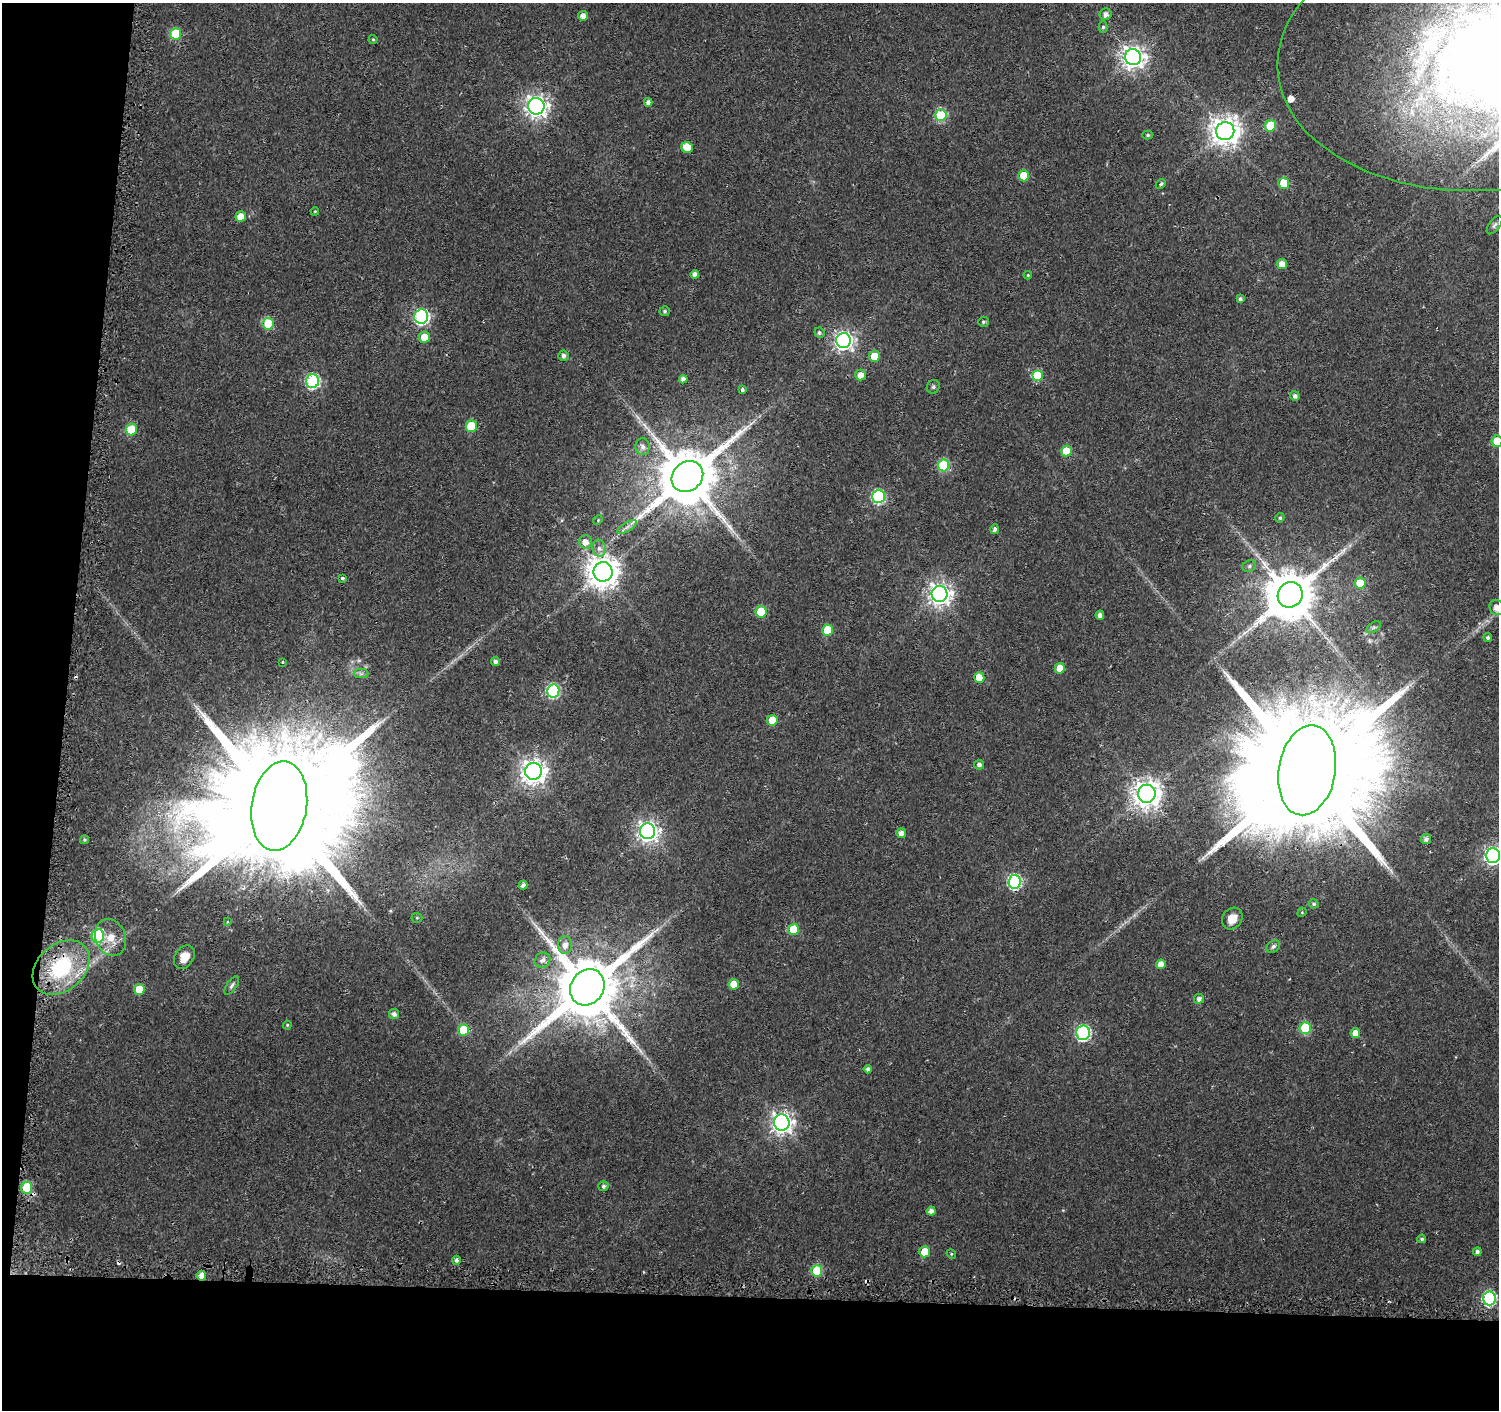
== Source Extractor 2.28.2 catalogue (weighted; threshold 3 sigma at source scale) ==
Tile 7 of 3 x 3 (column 1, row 3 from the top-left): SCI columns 121-1617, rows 1365-2772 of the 4662 x 5899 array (HDU 1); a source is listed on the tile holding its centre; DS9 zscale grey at full resolution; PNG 1501 x 1412 px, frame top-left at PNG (2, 3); each listed source drawn as its Kron ellipse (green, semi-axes under 4 px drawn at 4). Shown black and unused: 12% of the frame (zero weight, under 2 of 3 exposures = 3% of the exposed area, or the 3 px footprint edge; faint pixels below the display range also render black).
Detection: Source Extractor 2.28.2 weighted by HDU 2 'WHT'; one run over the whole footprint, this tile lists its part. Background 0.0177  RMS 0.0033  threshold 0.0147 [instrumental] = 3 sigma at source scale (4.5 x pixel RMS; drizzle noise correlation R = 1.50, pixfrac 1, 0.0396/0.0396 arcsec/px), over >= 5 px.
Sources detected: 132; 2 inside a brighter object's white glare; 3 cosmic-ray / hot-pixel residue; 2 long thin detections or spike segments (spike, bleed or trail) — neither listed nor drawn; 2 inside a brighter listed object's ellipse — not listed separately; the other 123 listed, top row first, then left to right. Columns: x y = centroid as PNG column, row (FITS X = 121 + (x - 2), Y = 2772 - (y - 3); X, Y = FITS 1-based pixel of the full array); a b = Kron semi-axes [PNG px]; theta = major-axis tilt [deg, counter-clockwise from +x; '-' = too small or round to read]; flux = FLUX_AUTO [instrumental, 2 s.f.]
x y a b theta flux
1106 14 6 6 - 1.6
583 16 5 5 - 2.1
1103 27 5 4 - 0.63
176 34 6 5 - 15
373 39 4 4 - 0.34
1133 57 8 8 - 240
1482 59 204 132 3 580
648 102 4 4 - 1.4
536 106 8 8 - 200
941 115 6 5 - 22
1270 126 6 5 - 12
1225 131 9 9 - 420
1148 135 5 4 - 0.62
687 147 6 5 - 7
1024 176 5 5 - 9
1284 183 5 5 - 8.4
1161 184 5 3 - 0.66
315 211 4 3 - 0.29
241 216 5 5 - 4.5
1494 225 11 5 53 0.89
1282 264 5 5 - 3.4
695 275 4 4 - 1.9
1028 275 4 4 - 0.32
1240 299 4 3 - 0.81
665 311 5 5 - 0.63
421 317 7 7 - 68
983 322 5 5 - 0.57
268 324 6 5 - 15
819 333 5 5 - 0.72
424 337 6 5 - 4.7
843 341 7 7 - 140
563 356 5 5 - 1.1
874 356 5 5 - 7.8
860 375 5 5 - 2.4
1037 375 5 5 - 14
683 379 4 4 - 1.5
313 381 7 6 - 55
933 387 7 6 - 0.71
742 389 4 3 - 1.4
1295 396 5 4 - 1.1
471 426 6 5 - 13
131 429 6 5 - 12
1497 441 5 5 - 9.9
643 447 8 7 - 1.3
1066 451 5 5 - 9.2
943 465 6 5 - 23
687 476 17 14 41 2800
878 496 7 6 - 43
1280 518 5 4 - 0.59
598 520 5 4 - 0.37
627 527 11 4 32 1.3
995 529 5 4 - 0.93
585 542 6 6 - 2.6
599 548 8 6 -81 1.6
1249 566 7 5 24 0.73
603 572 9 9 - 580
342 578 3 3 - 1.8
1360 583 5 5 - 8.5
939 594 8 8 - 220
1290 595 13 12 - 1800
1497 607 8 7 - 2.7
761 612 6 5 - 13
1100 615 4 4 - 1.7
1374 627 8 4 31 0.74
828 630 5 5 - 9
1488 638 4 4 - 0.68
283 662 3 3 - 0.51
495 662 4 4 - 1.1
1060 668 5 5 - 4.3
361 674 7 4 0 0.79
979 677 5 5 - 5.5
553 691 6 6 - 39
772 720 5 5 - 6
979 765 5 5 - 1.1
1307 770 45 28 80 22000
533 771 8 8 - 290
1147 794 9 9 - 400
279 806 45 27 81 22000
648 831 8 7 - 190
901 833 5 5 - 2
1426 839 5 5 - 1.2
85 840 4 4 - 0.51
1493 856 7 7 - 110
1014 882 7 6 - 48
523 885 4 4 - 1.3
1314 904 5 4 - 0.73
1302 912 5 4 - 0.36
417 918 5 5 - 0.45
1232 919 11 9 53 3.4
228 922 4 3 - 0.37
794 929 6 5 - 10
98 936 7 6 - 33
111 937 19 15 -67 5.8
565 945 9 7 86 2.2
1273 946 7 5 34 0.97
184 957 13 9 58 3.7
542 960 8 7 - 1.6
1161 964 5 4 - 2.8
61 967 32 23 42 31
734 984 5 5 - 4.6
232 985 11 5 56 0.95
587 987 19 16 54 3600
139 989 5 5 - 6.4
1199 999 5 5 - 1.5
394 1014 5 5 - 1.3
287 1025 4 4 - 0.33
1305 1028 6 5 - 16
464 1030 5 5 - 10
1083 1033 7 7 - 58
1355 1033 5 4 - 3.1
868 1069 4 4 - 0.99
782 1123 8 8 - 200
603 1186 5 5 - 0.84
27 1188 6 5 - 15
931 1211 4 4 - 1.7
1422 1239 4 4 - 0.63
925 1252 5 5 - 7.4
1477 1252 4 4 - 1.1
951 1254 5 4 - 0.42
456 1260 4 4 - 1
817 1271 5 5 - 16
201 1276 5 5 - 2.3
1489 1298 7 6 - 50
Overlapping masked pixels (flux is a lower limit): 4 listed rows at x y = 1307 770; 279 806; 61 967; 201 1276
Isophote crosses this tile's border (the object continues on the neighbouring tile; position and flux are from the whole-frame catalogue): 4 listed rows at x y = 1482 59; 1497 441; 1497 607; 1493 856